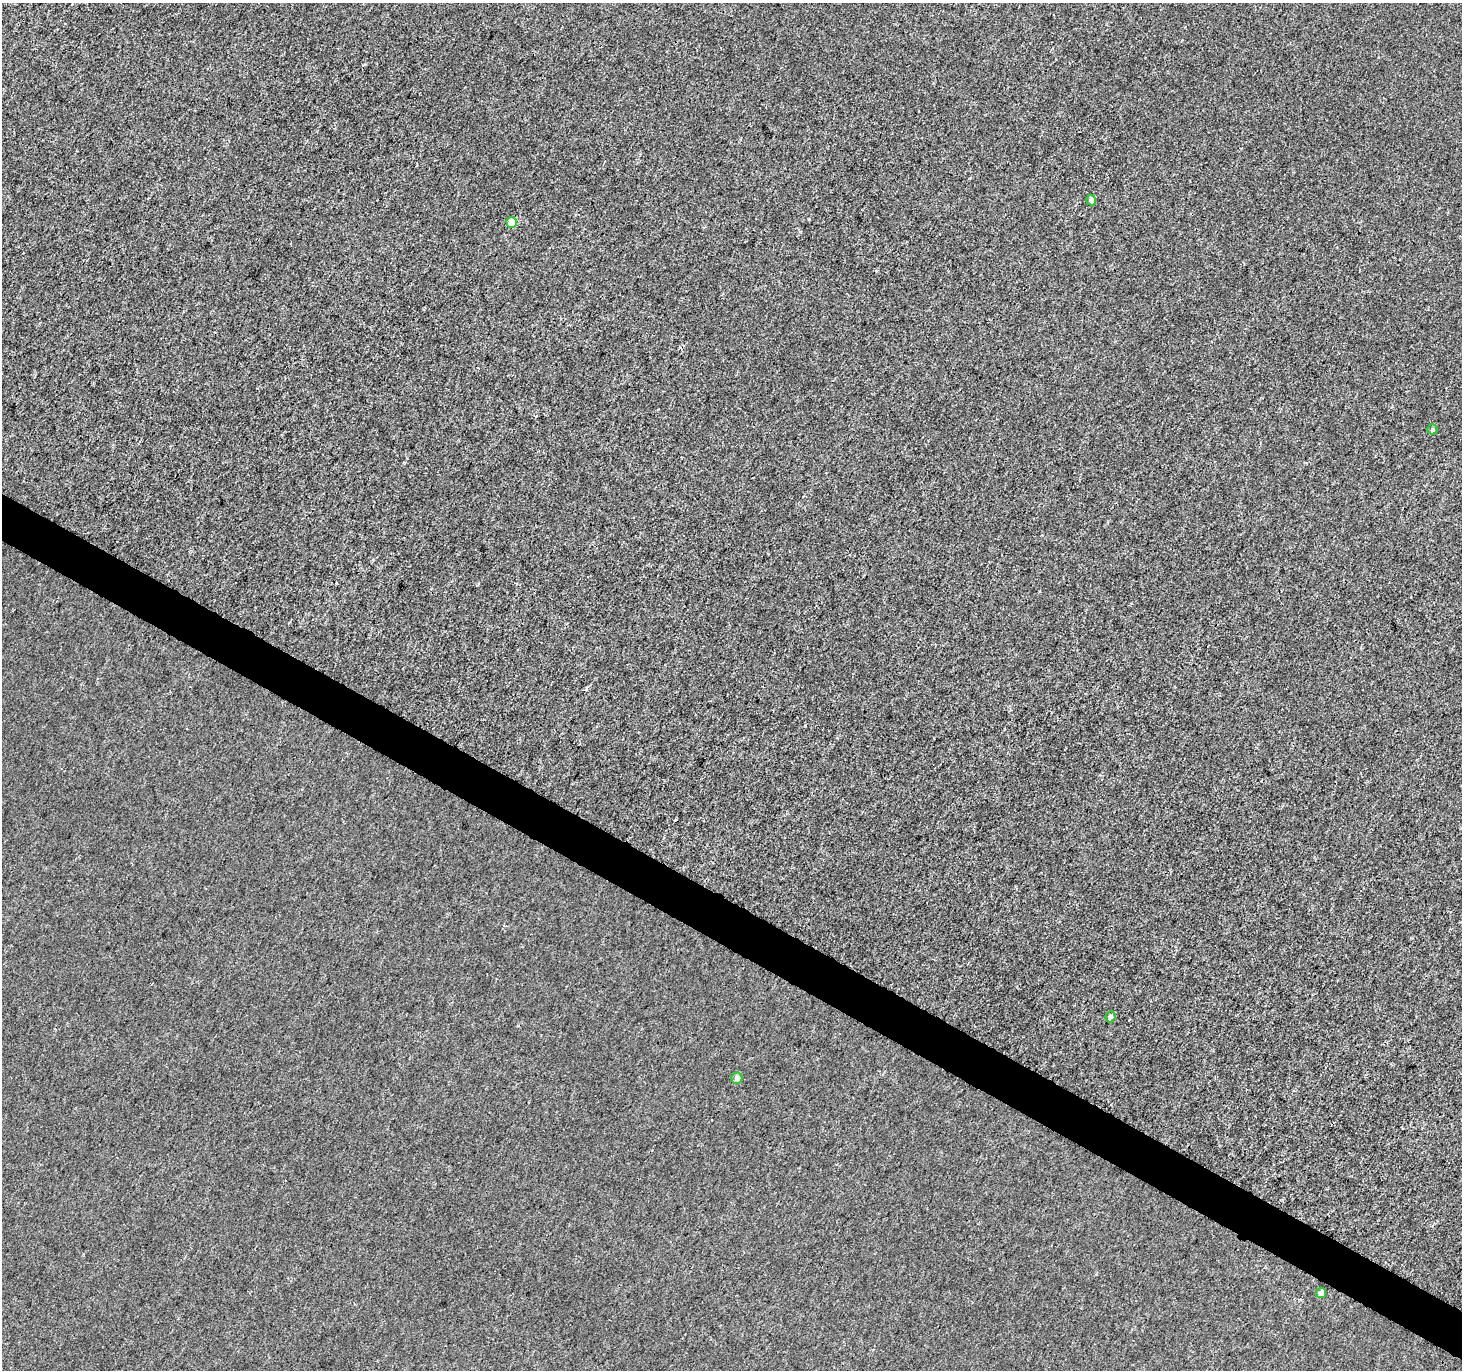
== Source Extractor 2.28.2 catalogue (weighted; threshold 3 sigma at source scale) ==
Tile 6 of 4 x 4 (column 2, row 2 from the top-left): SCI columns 1462-2921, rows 2934-4301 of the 5855 x 5932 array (HDU 1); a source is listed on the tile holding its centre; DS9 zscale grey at full resolution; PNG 1464 x 1372 px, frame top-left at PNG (2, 3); each listed source drawn as its Kron ellipse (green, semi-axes under 4 px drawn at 4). Shown black and unused: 3% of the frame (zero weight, under 3 of 4 exposures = <1% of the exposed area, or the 3 px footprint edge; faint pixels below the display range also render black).
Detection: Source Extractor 2.28.2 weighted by HDU 2 'WHT'; one run over the whole footprint, this tile lists its part. Background 1.56e-04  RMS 0.0024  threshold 0.0106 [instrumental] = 3 sigma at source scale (4.5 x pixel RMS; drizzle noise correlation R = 1.50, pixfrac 1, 0.0396/0.0396 arcsec/px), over >= 5 px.
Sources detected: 6; all 6 listed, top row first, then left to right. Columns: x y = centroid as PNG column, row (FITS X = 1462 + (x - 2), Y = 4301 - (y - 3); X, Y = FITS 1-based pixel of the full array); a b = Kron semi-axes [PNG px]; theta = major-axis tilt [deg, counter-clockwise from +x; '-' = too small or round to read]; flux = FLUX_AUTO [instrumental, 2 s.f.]
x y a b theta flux
1091 200 5 5 - 1.2
512 222 5 5 - 3.6
1432 429 5 5 - 0.42
1110 1017 5 5 - 0.68
737 1078 5 5 - 1.1
1321 1293 5 5 - 1.4